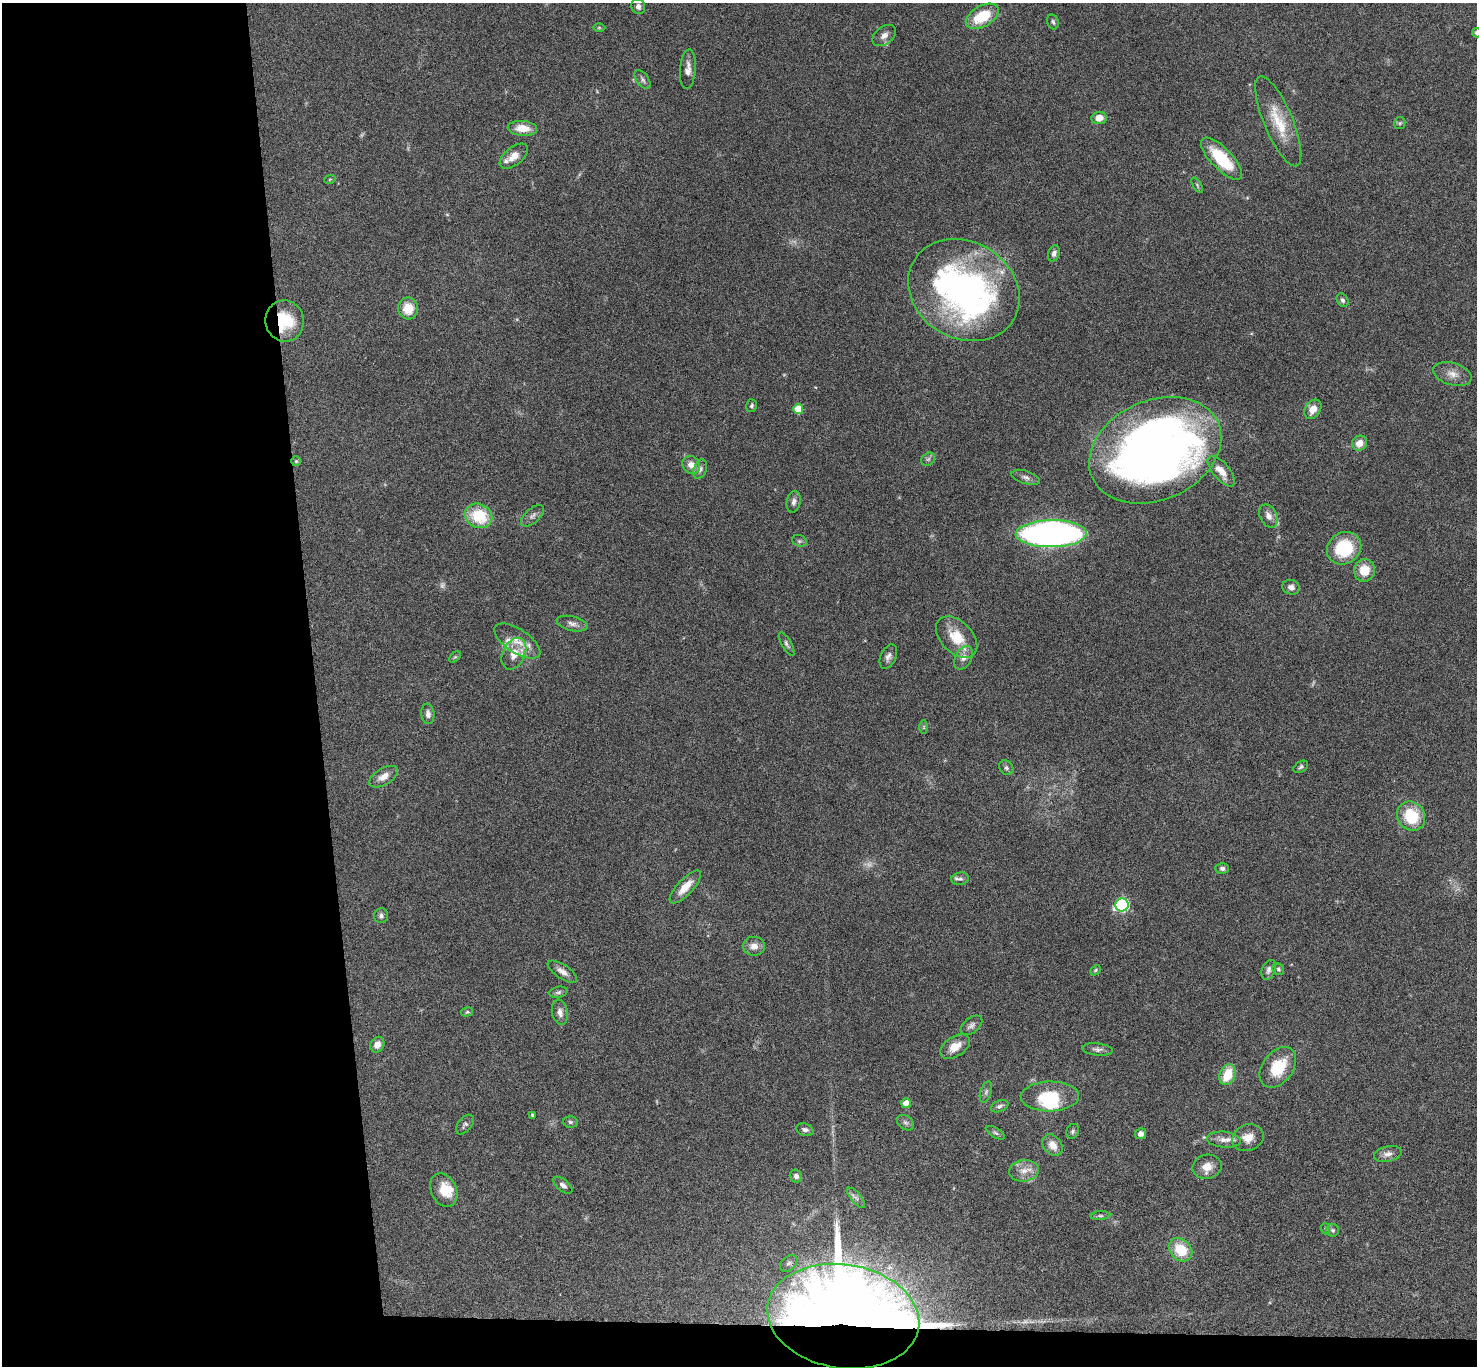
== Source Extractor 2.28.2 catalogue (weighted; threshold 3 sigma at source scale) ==
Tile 7 of 3 x 3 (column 1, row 3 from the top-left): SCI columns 3-1477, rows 182-1545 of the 4427 x 4397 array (HDU 1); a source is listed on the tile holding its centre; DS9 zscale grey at full resolution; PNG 1479 x 1368 px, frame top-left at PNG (2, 3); each listed source drawn as its Kron ellipse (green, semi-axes under 4 px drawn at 4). Shown black and unused: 23% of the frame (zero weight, under 4 of 8 exposures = <1% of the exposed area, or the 3 px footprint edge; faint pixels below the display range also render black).
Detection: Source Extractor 2.28.2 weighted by HDU 2 'WHT'; one run over the whole footprint, this tile lists its part. Background 0.0434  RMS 0.0035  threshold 0.0145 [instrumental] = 3 sigma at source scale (4.09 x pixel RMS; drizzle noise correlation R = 1.36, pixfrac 0.8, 0.05/0.05 arcsec/px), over >= 5 px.
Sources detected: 121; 6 too faint to see at this stretch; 4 inside a brighter object's white glare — neither listed nor drawn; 8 inside a brighter listed object's ellipse — not listed separately; the other 103 listed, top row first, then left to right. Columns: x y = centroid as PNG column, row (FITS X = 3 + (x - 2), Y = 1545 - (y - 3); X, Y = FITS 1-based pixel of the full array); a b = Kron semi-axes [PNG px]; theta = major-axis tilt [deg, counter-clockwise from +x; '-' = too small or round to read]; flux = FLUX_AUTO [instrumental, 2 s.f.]
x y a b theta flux
638 6 7 7 - 1.2
982 16 18 10 30 12
1053 22 7 5 -70 0.74
599 28 6 4 0 0.46
1476 33 5 4 - 0.57
884 35 13 8 38 1.9
688 69 20 8 86 2.5
643 80 11 6 -54 1
1099 118 7 6 - 3.1
1278 121 48 14 -67 11
1400 123 6 5 - 0.56
522 128 15 7 -5 4.5
514 156 16 9 39 3.5
1221 159 27 10 -46 15
330 179 6 3 19 0.33
1197 185 8 3 -60 0.5
1054 253 8 5 71 1
964 290 58 48 -31 110
1342 300 7 5 -58 0.85
408 308 11 10 - 6.1
285 321 20 19 - 13
1452 374 20 11 -16 3.4
752 406 6 5 - 0.63
798 409 5 5 - 8.1
1313 409 10 7 55 3.4
1359 443 8 7 - 3.7
1155 450 69 50 24 280
928 459 7 6 - 0.78
296 461 5 5 - 0.44
691 465 9 8 - 2.9
700 469 10 6 70 1.1
1221 471 19 8 -50 4.2
1026 477 15 6 -17 1.4
794 502 11 7 78 1.5
479 516 14 12 -23 14
532 516 14 7 43 1.4
1268 516 12 8 -62 2.4
1051 534 35 13 1 180
799 541 7 5 -20 0.63
1344 548 18 15 34 17
1364 570 11 10 - 6.5
1291 587 8 7 - 1.6
572 624 16 7 -14 1.8
957 637 24 16 -46 8.7
517 641 26 12 -34 4.9
787 644 13 5 -59 0.92
514 654 17 11 65 4.7
455 657 7 4 43 0.43
888 657 13 7 66 1.6
963 658 13 8 62 2.1
428 714 10 6 -83 1.6
924 727 7 4 -90 0.52
1301 767 8 5 34 0.72
1006 768 8 6 -49 0.95
383 777 16 8 30 2.9
1411 816 15 13 -50 13
1222 868 7 5 -3 1
960 879 9 6 8 0.83
685 887 21 8 47 4.7
1122 905 6 6 - 51
381 916 7 7 - 0.96
754 946 11 9 -1 2.7
1278 969 6 5 - 0.59
1095 970 6 4 42 0.49
1269 970 10 6 68 1.3
562 972 17 7 -33 2.2
558 992 9 5 12 0.88
467 1012 6 4 14 0.44
560 1012 12 8 -79 1.9
971 1025 12 7 39 1.3
377 1045 8 6 58 2.1
955 1047 16 10 33 4
1097 1049 15 6 -6 1.4
1278 1067 23 15 53 12
1228 1075 11 7 66 8.8
986 1092 11 5 72 0.89
1050 1096 29 15 1 12
906 1103 5 4 - 3.4
1000 1106 9 5 23 0.96
532 1115 3 3 - 0.44
570 1122 7 5 -2 0.67
905 1123 9 6 -38 1
465 1125 11 6 51 1
805 1130 9 6 -17 1.1
1073 1131 7 6 - 0.7
995 1133 11 5 -30 0.76
1141 1134 5 5 - 1.7
1248 1138 16 13 21 4
1224 1140 17 8 -5 2.5
1053 1145 12 8 -51 3.4
1388 1154 14 7 12 2.1
1207 1167 14 12 12 3.8
1024 1171 15 10 7 3.4
796 1176 7 6 - 1.2
563 1185 11 6 -39 1.3
444 1190 17 12 -66 6.5
856 1198 12 5 -51 1.1
1100 1216 10 4 4 0.64
1326 1229 6 3 -70 0.31
1333 1230 6 6 - 0.73
1180 1250 13 10 -44 9.8
789 1263 10 7 38 1.1
843 1316 76 52 -9 1100
Overlapping masked pixels (flux is a lower limit): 2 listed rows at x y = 285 321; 843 1316
Isophote crosses this tile's border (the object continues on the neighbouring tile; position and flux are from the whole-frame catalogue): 1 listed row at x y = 1476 33